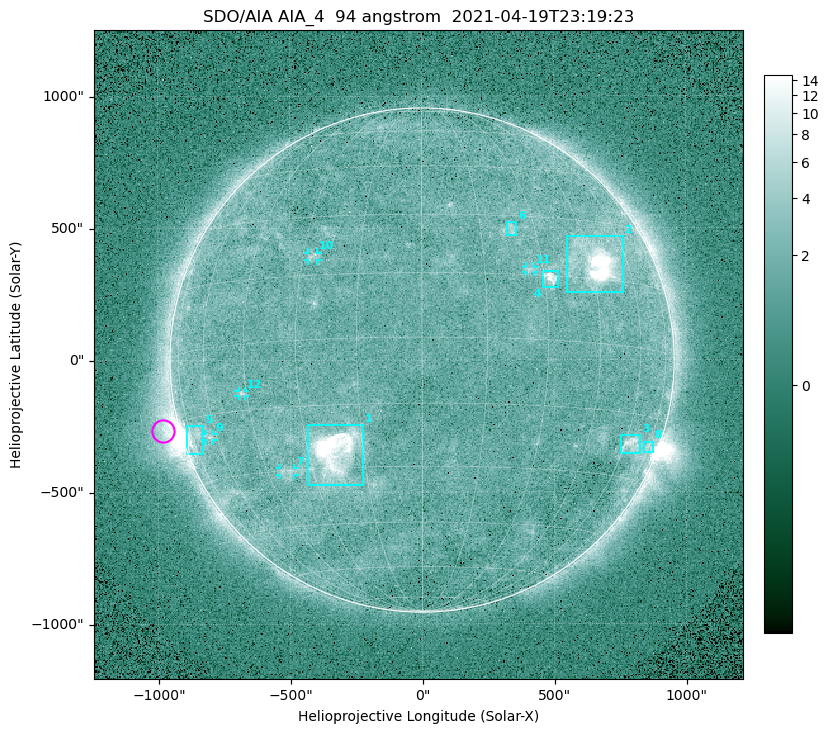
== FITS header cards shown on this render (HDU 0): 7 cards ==
TELESCOP= 'SDO/AIA '
INSTRUME= 'AIA_4   '
WAVELNTH=                   94
WAVEUNIT= 'angstrom'
DATE-OBS= '2021-04-19T23:19:23.12'
CTYPE1  = 'HPLN-TAN'
CTYPE2  = 'HPLT-TAN'

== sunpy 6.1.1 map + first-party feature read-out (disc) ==
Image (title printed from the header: SDO/AIA AIA_4  94 angstrom  2021-04-19T23:19:23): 512 x 512 px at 4.8 arcsec/px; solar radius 955 arcsec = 199 px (full disc in frame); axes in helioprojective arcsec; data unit not stated in the header (colour bar unlabelled)
Orientation: roll -0.138 deg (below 1 deg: not rotated)
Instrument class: DISC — disc imager (sunpy class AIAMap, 94 A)
Bright regions (active regions / flare kernels): reference = the median radial profile (limb darkening/brightening removed); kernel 5 px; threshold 5 sigma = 2.45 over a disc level ~1.73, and >= 1.15x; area >= 9 px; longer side >= 5 px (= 24 arcsec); searched inside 0.97 R_sun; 12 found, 12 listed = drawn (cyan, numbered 1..; 5 of them under ~33 arcsec drawn as corner ticks so the feature stays visible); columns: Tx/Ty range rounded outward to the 10 arcsec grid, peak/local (2 s.f.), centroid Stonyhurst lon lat
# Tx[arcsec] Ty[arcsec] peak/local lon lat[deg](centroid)
1 -430..-220 -470..-240 38 -22 -26
2 550..760 250..470 27 +47 +19
3 750..830 -360..-280 4.6 +64 -22
4 460..520 270..340 7 +32 +14
5 -900..-830 -360..-250 5.5 -72 -19
6 320..360 470..520 3.1 +23 +26
7 -540..-480 -440..-410 2.8 -38 -30
8 840..880 -350..-310 3.1 +75 -22
9 -820..-790 -300..-280 2.9 -64 -20
10 -430..-390 380..410 2.9 -27 +20
11 390..430 330..360 2.9 +26 +16
12 -700..-670 -140..-110 3.3 -47 -11
Off-limb structures (1.02-1.3 R_sun): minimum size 50 px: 7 found; the strongest spans PA ~85..115 deg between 1.02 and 1.21 R_sun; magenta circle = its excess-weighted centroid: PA ~105 deg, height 1.06 R_sun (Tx ~-980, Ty ~-270 arcsec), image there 4.9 x the reference